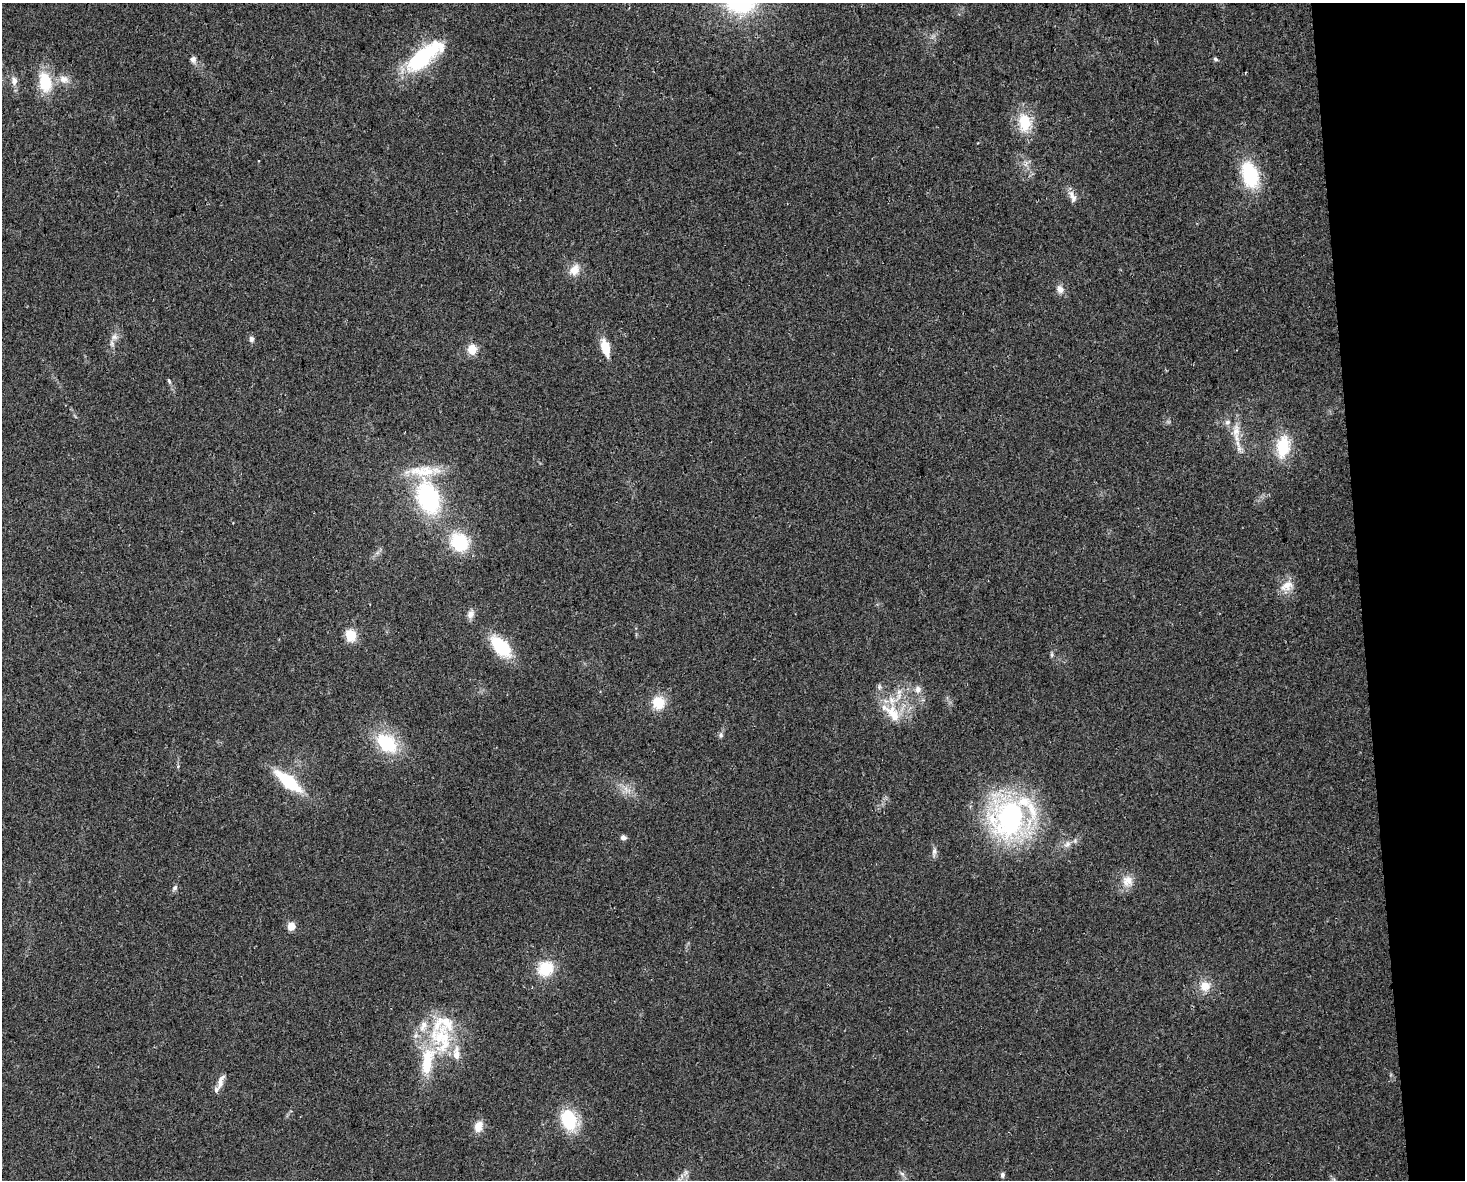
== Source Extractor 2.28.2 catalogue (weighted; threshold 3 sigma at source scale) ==
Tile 9 of 3 x 4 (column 3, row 3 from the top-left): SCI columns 2991-4453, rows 1210-2387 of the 4474 x 4775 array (HDU 1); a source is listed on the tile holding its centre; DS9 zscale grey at full resolution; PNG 1467 x 1182 px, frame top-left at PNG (2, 3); no overlay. Shown black and unused: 7% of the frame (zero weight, under 2 of 3 exposures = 2% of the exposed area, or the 3 px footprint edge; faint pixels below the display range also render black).
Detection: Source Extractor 2.28.2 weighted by HDU 2 'WHT'; one run over the whole footprint, this tile lists its part. Background 0.0743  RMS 0.0092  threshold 0.0413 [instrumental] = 3 sigma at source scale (4.5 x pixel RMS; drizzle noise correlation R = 1.50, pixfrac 1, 0.0396/0.0396 arcsec/px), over >= 5 px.
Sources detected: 61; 1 inside a brighter object's white glare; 2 cosmic-ray / hot-pixel residue — not listed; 8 inside a brighter listed object's ellipse — not listed separately; the other 50 listed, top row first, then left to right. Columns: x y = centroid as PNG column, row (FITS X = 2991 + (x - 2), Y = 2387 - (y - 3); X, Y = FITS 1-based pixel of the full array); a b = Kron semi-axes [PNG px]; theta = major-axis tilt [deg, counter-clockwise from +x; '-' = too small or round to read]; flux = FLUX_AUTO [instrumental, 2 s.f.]
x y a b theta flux
422 57 34 14 37 95
193 59 9 7 -74 3.5
1215 59 5 4 - 1.8
64 79 14 10 -25 8.2
14 81 11 8 -85 5.1
45 82 24 15 -81 31
1024 122 25 16 -84 26
1250 174 31 18 -74 47
1073 197 18 8 -67 5.7
575 270 15 11 57 10
1060 289 12 9 -66 5.2
114 337 9 6 -14 3.6
251 339 8 6 -90 2.7
605 347 12 6 -74 25
472 349 11 9 -89 12
169 381 7 4 -63 1.5
1227 422 7 7 - 3.1
1236 430 21 10 87 12
1283 447 27 16 84 31
428 497 32 21 -71 110
459 542 21 18 -49 42
1287 586 19 12 31 11
470 614 11 8 67 4.7
351 635 6 6 - 63
501 647 22 11 -47 50
1052 655 7 4 -90 1.4
918 689 10 8 88 5
899 692 8 6 45 3.9
658 703 14 13 - 19
893 714 31 16 -54 26
721 735 7 6 - 2
387 743 26 18 -37 46
288 782 31 11 -39 47
1010 818 32 28 -88 210
623 838 7 6 - 3.1
1067 844 11 7 51 4.6
934 852 12 6 86 3.4
1127 881 15 15 - 11
175 888 9 5 46 2.1
291 926 5 5 - 17
545 969 16 14 37 31
1205 986 15 14 - 12
441 1037 38 27 -8 58
427 1061 39 15 79 39
220 1081 21 6 71 6
569 1120 19 13 -68 48
478 1126 14 10 68 9.2
685 1173 7 4 71 2.2
902 1174 7 4 -20 1.7
1002 1175 7 5 81 2